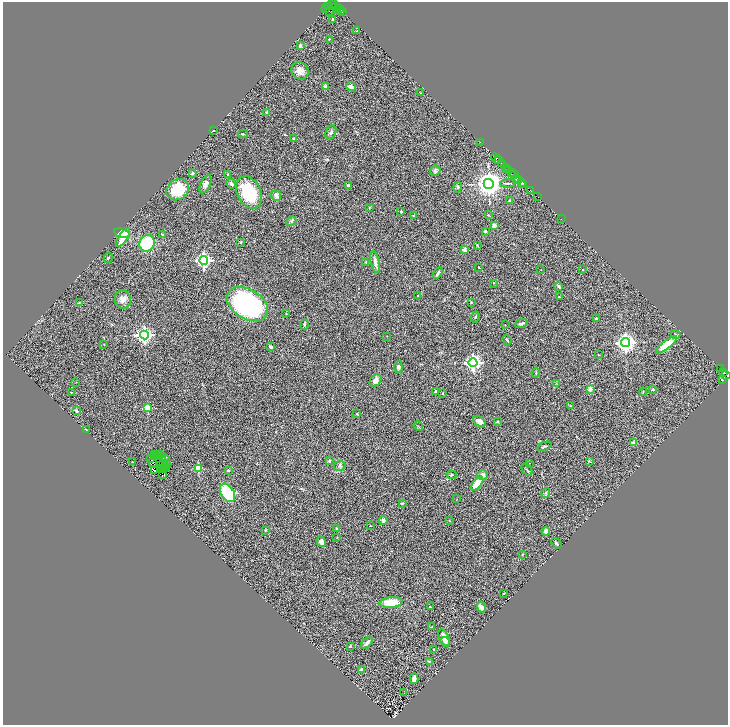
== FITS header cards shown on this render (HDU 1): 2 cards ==
NAXIS1  =                 1451
NAXIS2  =                 1445

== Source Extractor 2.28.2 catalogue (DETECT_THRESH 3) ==
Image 1451 x 1445 px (HDU 1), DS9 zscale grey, zoomed out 1/2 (1 PNG px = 2 x 2 image px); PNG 730 x 727 px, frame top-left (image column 2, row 1445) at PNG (3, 2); each listed source drawn as its Kron ellipse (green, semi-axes under 4 px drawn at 4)
Background 0.414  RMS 0.11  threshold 0.32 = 3 sigma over >= 5 px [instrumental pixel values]
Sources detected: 214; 34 cannot appear on this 1/2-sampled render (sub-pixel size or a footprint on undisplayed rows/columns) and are neither listed nor drawn; the other 180 listed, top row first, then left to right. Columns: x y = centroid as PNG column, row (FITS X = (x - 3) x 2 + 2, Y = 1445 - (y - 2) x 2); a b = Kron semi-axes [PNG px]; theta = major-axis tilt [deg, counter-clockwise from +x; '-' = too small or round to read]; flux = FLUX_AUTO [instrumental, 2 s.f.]
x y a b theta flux
331 5 2 1 - 110
334 5 4 2 - 140
327 7 3 2 - 180
329 7 3 2 - 340
336 7 4 2 - 94
339 8 2 1 - 30
326 9 4 3 - 11
340 10 2 1 - 76
329 11 2 1 - 120
337 11 2 1 - 16
342 12 2 1 - 41
333 19 3 3 - 40
357 31 3 2 - 12
329 39 2 2 - 9.3
300 46 3 3 - 40
300 71 9 8 - 150
326 87 4 3 - 83
351 87 5 3 - 120
421 93 3 2 - 8.6
267 113 2 2 - 120
213 131 3 2 - 8
331 132 7 5 67 44
243 134 5 3 - 18
294 138 4 3 - 18
480 142 2 1 - 14
496 158 5 2 - 240
498 160 2 2 - 390
501 163 4 2 - 130
505 168 3 1 - 17
506 169 2 1 - 43
435 170 6 5 - 37
509 170 3 1 - 13
511 172 2 2 - 240
193 173 2 2 - 110
228 174 3 3 - 15
514 175 2 1 - 32
516 178 3 1 - 67
519 179 3 1 - 8.8
508 183 7 2 3 24
522 183 4 2 - 600
205 184 10 5 65 93
231 184 5 3 - 57
489 184 5 5 - 23000
348 185 2 2 - 24
524 185 2 2 - 250
458 187 5 4 - 30
178 190 12 10 38 690
531 191 4 2 - 140
249 192 17 11 -63 1000
276 196 5 4 - 76
537 197 3 1 - 43
509 200 3 2 - 19
369 208 3 2 - 11
401 212 2 2 - 24
413 215 3 2 - 12
488 215 2 2 - 19
561 219 2 1 - 61
291 221 5 3 - 32
494 225 4 3 - 90
485 231 2 2 - 92
122 233 8 4 -16 480
162 234 3 2 - 14
123 238 11 4 55 220
241 242 3 3 - 14
147 243 8 7 - 1200
477 245 2 2 - 13
464 250 2 2 - 260
108 258 5 3 - 25
204 260 4 4 - 5500
366 262 3 3 - 14
375 262 11 3 -78 120
479 267 3 2 - 20
541 270 2 1 - 5.4
582 270 2 2 - 28
438 273 6 3 57 55
494 283 3 2 - 8.7
559 286 3 3 - 43
418 296 3 3 - 22
559 297 3 2 - 13
123 299 9 8 - 130
79 303 3 2 - 11
471 303 3 3 - 14
247 304 22 14 -31 4000
286 313 3 2 - 10
475 317 5 3 - 22
596 318 2 2 - 80
521 323 6 3 21 53
304 324 5 3 - 25
505 325 2 1 - 7.8
676 334 5 3 - 24
144 335 4 4 - 6300
387 336 2 1 - 6.8
507 340 5 2 - 27
625 343 4 4 - 10000
104 344 2 1 - 6.2
666 345 13 4 38 490
271 347 4 3 - 37
599 355 3 2 - 12
473 363 4 4 - 6400
398 367 5 4 - 44
720 369 2 1 - 3.6
723 372 2 1 - 27
536 373 5 3 - 21
726 375 4 4 - 560
376 380 7 5 48 100
723 380 3 2 - 41
76 382 2 2 - 6.7
556 383 3 2 - 10
590 389 2 2 - 280
653 389 4 3 - 20
71 392 2 2 - 14
435 392 4 3 - 33
643 392 4 2 - 14
443 393 3 2 - 11
571 406 3 2 - 8.3
147 408 3 3 - 780
77 411 2 2 - 170
357 414 3 2 - 11
479 422 7 4 -29 120
498 422 4 3 - 18
418 426 5 3 - 16
86 429 2 1 - 22
633 443 2 2 - 190
544 446 7 2 21 30
155 454 2 1 - 9.2
159 454 2 1 - 3.7
160 455 2 1 - 8.3
154 457 2 1 - 5.3
157 457 2 1 - 2.7
163 457 2 2 - 12
165 458 2 1 - 11
150 459 2 1 - 7
329 461 2 2 - 63
589 461 4 2 - 13
132 462 2 2 - 12
152 462 3 2 - 0.75
159 462 2 1 - 4
530 463 2 1 - 4.2
167 464 2 1 - 0.99
161 465 3 1 - 2.2
340 466 5 5 - 47
167 467 3 2 - 20
198 468 3 3 - 710
162 469 3 2 - 9.6
164 469 2 1 - 8.3
228 470 4 3 - 21
527 470 7 2 -50 20
155 471 2 1 - 2.6
163 475 3 1 - 8.2
451 475 5 2 - 14
483 475 5 5 - 110
477 483 8 4 51 550
228 493 10 6 -57 1200
546 493 5 3 - 25
457 499 3 2 - 6.8
402 503 4 3 - 22
383 521 4 3 - 100
450 521 4 2 - 10
370 526 3 2 - 9.5
336 528 3 3 - 17
265 530 4 3 - 13
546 531 4 4 - 100
337 538 2 2 - 8.7
321 542 5 4 - 120
556 543 6 3 -53 37
522 554 3 2 - 17
503 593 3 2 - 9.1
391 602 11 5 5 400
430 606 3 2 - 6.8
481 607 5 4 - 89
432 627 3 2 - 14
444 638 9 5 -65 170
445 642 5 3 - 41
367 643 7 3 45 78
350 646 2 2 - 63
434 649 2 2 - 10
429 661 3 2 - 12
361 669 3 3 - 74
414 679 5 4 - 93
404 693 2 1 - 4.5
At the frame edge (FLAGS 8, measured only in part): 1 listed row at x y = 726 375
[34 sub-pixel or undisplayed-footprint detections neither listed nor drawn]